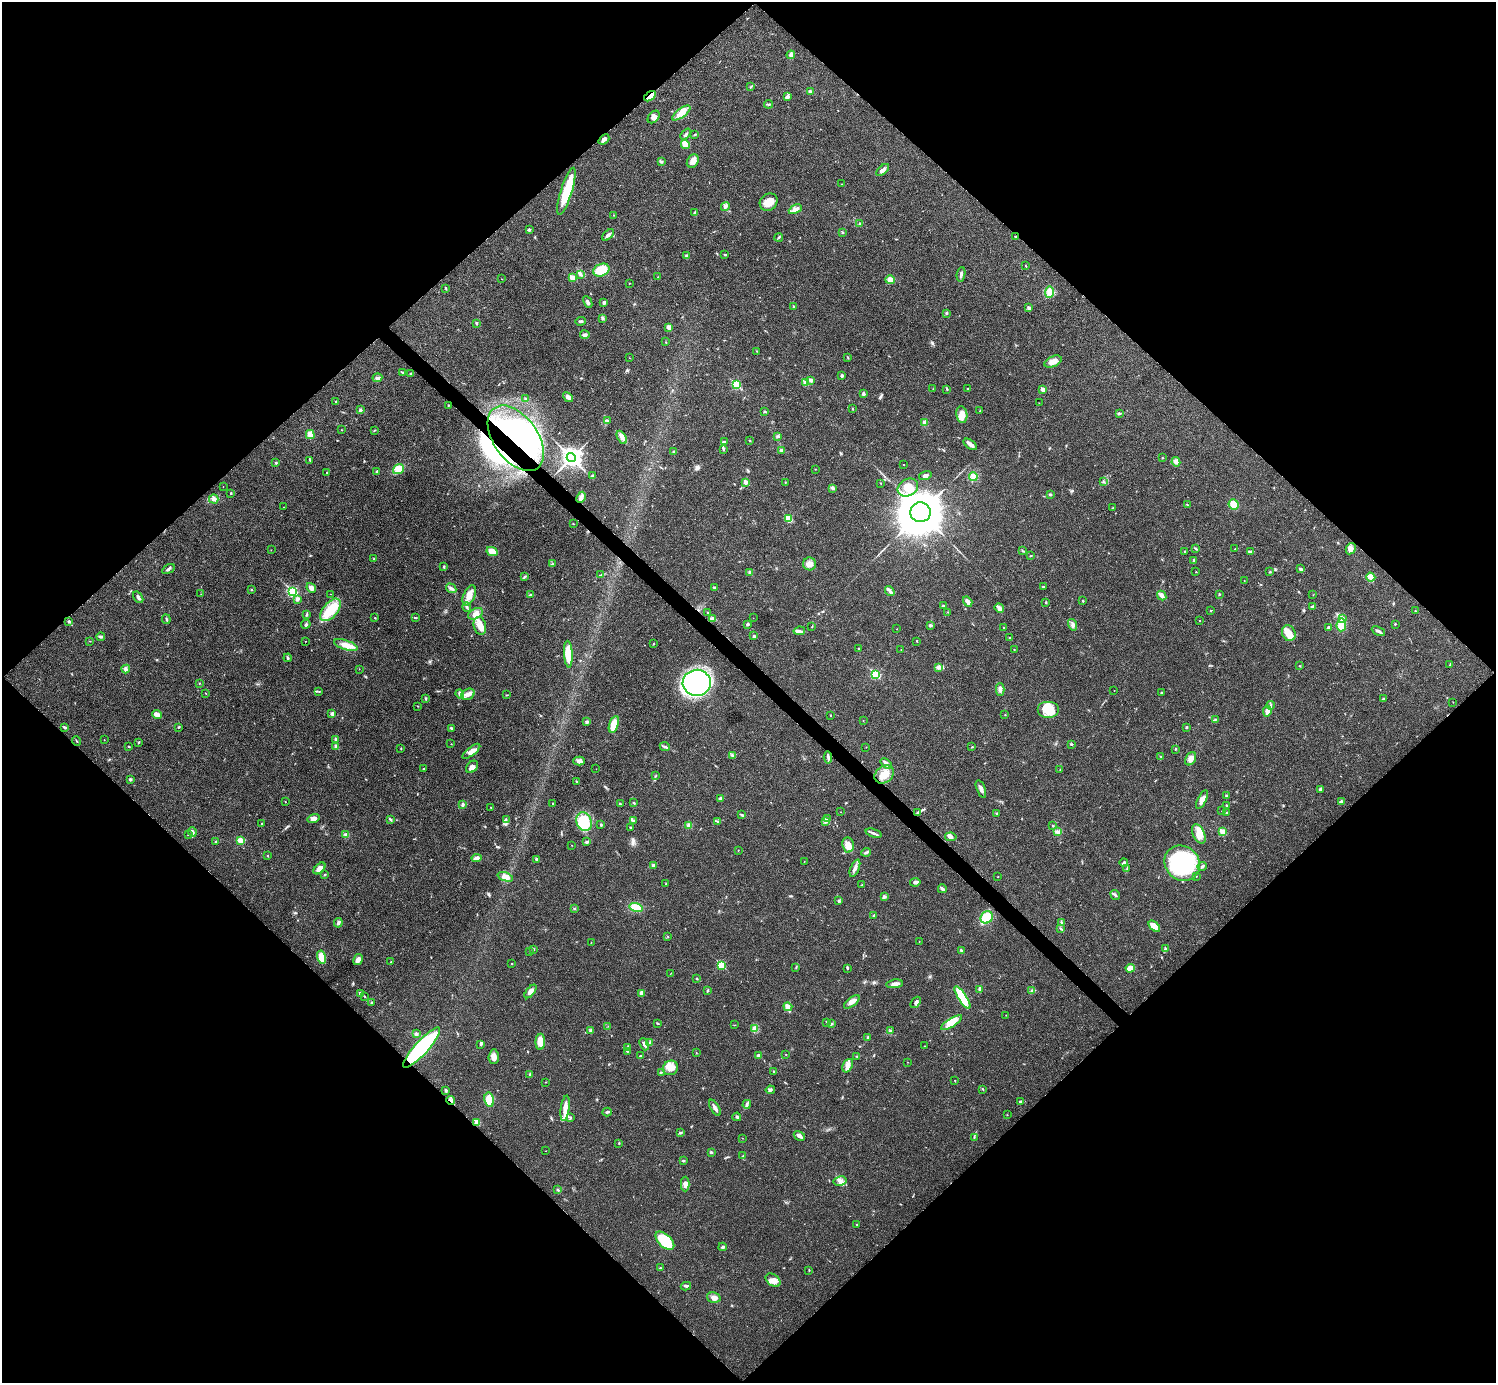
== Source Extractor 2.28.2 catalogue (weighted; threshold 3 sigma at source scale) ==
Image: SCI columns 26-6000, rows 160-5682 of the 6012 x 6012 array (HDU 1 of 3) = the unmasked area's bounding box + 8 px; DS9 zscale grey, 4 x 4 block average (1 PNG px = mean of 4 x 4 image px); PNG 1498 x 1385 px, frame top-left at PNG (2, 2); each listed source drawn as its Kron ellipse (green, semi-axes under 4 px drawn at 4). Shown black and unused: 51% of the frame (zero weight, under 3 of 4 exposures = <1% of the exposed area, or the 3 px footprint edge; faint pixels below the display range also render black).
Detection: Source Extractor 2.28.2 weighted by HDU 2 'WHT'. Background 0.0198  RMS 0.0038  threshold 0.0169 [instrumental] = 3 sigma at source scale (4.5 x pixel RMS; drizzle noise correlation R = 1.50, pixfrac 1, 0.05/0.05 arcsec/px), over >= 5 px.
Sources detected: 477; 7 inside a brighter object's white glare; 1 cosmic-ray / hot-pixel residue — neither listed nor drawn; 4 coinciding with a brighter row at this scale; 15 inside a brighter listed object's ellipse — not listed separately; the other 450 listed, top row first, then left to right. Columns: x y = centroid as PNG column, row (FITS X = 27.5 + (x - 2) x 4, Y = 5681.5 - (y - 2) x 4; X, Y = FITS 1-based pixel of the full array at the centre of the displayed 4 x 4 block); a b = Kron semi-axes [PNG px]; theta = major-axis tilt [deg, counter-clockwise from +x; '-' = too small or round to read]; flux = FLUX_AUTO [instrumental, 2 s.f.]
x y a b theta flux
791 55 4 3 - 7.1
751 87 3 2 - 1.7
810 92 4 3 - 5.2
650 96 6 3 36 24
787 97 4 3 - 8.5
769 104 4 2 - 2.8
681 113 11 4 37 18
654 117 7 5 48 8.8
686 134 6 2 50 4
695 135 2 2 - 1.2
604 139 6 3 40 7.6
685 144 5 4 - 25
693 161 7 5 57 14
661 162 4 2 - 2.8
883 170 8 3 41 11
841 184 2 2 - 0.55
566 191 24 5 73 71
769 202 9 8 - 23
725 206 4 3 - 4.6
795 209 7 3 25 11
694 212 3 2 - 1.6
614 215 2 2 - 1
860 224 2 2 - 2.4
529 229 3 3 - 3
842 233 2 2 - 0.87
608 235 7 2 41 7
779 237 4 2 - 2.3
1015 237 3 2 - 2.5
725 255 3 2 - 1.8
686 256 4 3 - 2.9
1025 266 2 2 - 0.94
601 270 8 6 22 45
581 274 3 2 - 1.7
961 274 7 2 80 7
658 277 2 2 - 0.78
572 278 2 2 - 39
502 279 2 2 - 0.77
890 280 5 4 - 14
629 283 2 2 - 1
446 289 3 2 - 1.7
1050 292 5 4 - 11
588 302 6 2 -65 5.8
604 303 3 2 - 6
794 306 2 2 - 7.2
1029 308 2 2 - 12
946 313 2 2 - 2.9
602 318 3 2 - 2.6
580 321 5 2 - 3.2
476 323 2 2 - 3.1
669 327 3 3 - 10
585 335 5 3 - 5.6
666 342 2 2 - 0.65
757 351 2 2 - 0.78
629 358 2 2 - 0.62
848 358 2 2 - 0.93
1053 362 9 5 25 14
403 372 2 2 - 2.7
411 374 2 2 - 1.4
842 376 2 2 - 4.4
377 378 5 4 - 5.7
811 380 2 2 - 13
805 383 2 2 - 38
736 385 3 2 - 140
933 389 2 2 - 0.54
947 389 2 2 - 2.3
968 389 2 2 - 1.1
1043 389 2 2 - 25
863 394 3 3 - 3.7
568 397 6 3 -42 8.7
526 399 4 2 - 1.6
335 402 2 2 - 1.3
1039 403 2 2 - 0.6
448 405 2 2 - 1.2
853 409 3 2 - 0.7
360 410 3 3 - 3
765 411 2 2 - 6
980 411 2 2 - 1.5
1119 413 3 2 - 2.4
962 415 8 5 -81 17
607 420 2 2 - 2
925 423 4 3 - 6.5
341 430 2 2 - 0.53
374 430 3 2 - 1.4
310 434 5 4 - 14
778 436 3 3 - 3
622 437 7 4 -60 10
516 438 37 22 -54 350
750 440 3 2 - 1.4
724 442 3 2 - 2.5
970 444 8 3 -36 12
723 450 3 2 - 1.8
781 450 3 3 - 2.9
674 452 3 2 - 1.8
571 458 5 4 - 1200
1162 458 2 2 - 1.3
310 461 2 2 - 0.66
1176 462 5 2 - 4.6
276 463 2 2 - 1
904 465 2 2 - 0.76
398 469 6 5 - 19
815 469 2 2 - 0.7
376 472 3 2 - 1.9
327 473 2 2 - 1.3
593 475 4 2 - 2.6
925 475 6 3 14 5.1
973 476 4 4 - 7.6
746 482 2 2 - 26
1103 482 2 2 - 0.79
785 483 2 2 - 0.8
881 483 2 2 - 0.79
223 486 2 2 - 0.67
833 488 4 3 - 5.1
908 488 10 8 29 28
231 493 2 2 - 1.9
1050 494 3 2 - 2.6
581 497 6 3 65 9.9
214 499 5 4 - 6.3
1187 504 2 2 - 0.84
1234 504 5 5 - 28
283 507 2 2 - 0.45
1113 508 2 2 - 1.5
920 512 10 10 - 8800
789 519 2 2 - 74
573 524 2 2 - 1
1195 548 3 2 - 2.2
1235 549 2 2 - 0.91
1351 549 6 4 59 8.6
271 550 2 2 - 0.45
1022 550 2 2 - 0.85
492 551 6 4 -27 24
1185 551 2 2 - 0.78
1251 552 3 2 - 1.1
1031 556 2 2 - 0.9
373 558 2 2 - 0.69
1194 560 2 2 - 2.1
552 564 2 2 - 1.5
809 564 6 6 - 12
444 566 3 2 - 2
168 569 7 2 29 4.1
1301 569 4 3 - 4.3
750 572 3 2 - 5.2
1196 572 2 2 - 1.4
1270 572 3 2 - 1.3
601 575 3 2 - 2.1
525 576 3 2 - 2.3
1371 577 5 4 - 13
1244 580 2 2 - 0.56
1043 586 2 2 - 1.5
311 588 5 4 - 11
451 588 5 3 - 5
715 588 3 2 - 2.4
251 589 2 2 - 1.1
292 591 3 2 - 280
890 591 5 3 - 5.9
201 594 2 2 - 0.43
331 594 2 2 - 0.54
1219 594 2 2 - 1.6
469 595 10 5 66 20
531 595 4 2 - 2.5
1313 595 2 2 - 0.52
1162 596 5 3 - 6.7
138 597 6 3 -54 5.6
297 599 3 2 - 6.3
1083 601 2 2 - 2.1
968 602 5 3 - 11
1046 602 3 2 - 1.6
943 606 2 2 - 2.9
467 607 5 2 - 3.6
1313 607 3 3 - 4.8
999 608 5 2 - 20
331 610 13 7 51 53
1211 611 2 2 - 1.7
1415 611 2 2 - 1.9
708 612 2 2 - 1.2
948 612 2 2 - 0.55
307 614 4 2 - 2
475 614 8 5 28 12
375 618 2 2 - 1.5
416 618 3 2 - 1.3
753 618 2 2 - 0.39
1342 618 4 3 - 5.5
166 619 5 2 - 2.5
713 619 4 2 - 9.9
69 621 3 2 - 2.3
1199 621 2 2 - 1.3
306 624 5 3 - 3.5
1395 624 2 2 - 1.8
747 625 4 2 - 2.5
930 625 3 2 - 3.7
1073 625 6 3 -73 5.7
1341 625 6 5 - 40
480 626 9 6 -74 17
812 627 2 2 - 0.56
1004 628 3 2 - 1.7
1329 628 3 2 - 3.1
897 629 2 2 - 0.61
799 631 6 3 9 5
1378 631 7 3 -26 5.1
1289 633 8 6 -65 24
754 636 3 2 - 3.2
101 637 4 3 - 3.6
1010 638 2 2 - 2.7
89 641 2 2 - 0.66
306 641 2 2 - 0.62
917 641 2 2 - 1.1
653 644 2 2 - 1.4
346 645 12 4 -17 21
859 648 2 2 - 1.4
901 649 2 2 - 0.52
1014 649 2 2 - 0.65
568 654 13 4 -87 53
288 658 4 2 - 2.2
1450 665 3 2 - 1.4
1300 666 2 2 - 1.3
939 667 3 2 - 3.5
126 669 4 3 - 4.4
359 669 2 2 - 0.63
875 675 2 2 - 160
199 683 2 2 - 1
697 683 14 13 - 580
1000 689 6 3 89 6.1
1114 690 2 2 - 0.74
319 692 2 2 - 0.63
1162 692 2 2 - 1.7
206 693 2 2 - 0.76
460 694 5 3 - 9
468 694 7 5 30 11
506 695 2 2 - 1.2
426 698 3 2 - 2.1
1383 699 3 2 - 2.2
1453 702 2 2 - 0.67
1271 705 4 2 - 3.1
417 706 2 2 - 0.68
1048 709 11 8 0 48
1267 711 5 3 - 10
157 714 5 3 - 12
332 714 3 3 - 6
830 715 2 2 - 1.4
1005 715 2 2 - 0.85
1215 719 3 2 - 1.9
863 720 2 2 - 0.51
587 722 3 2 - 5.3
614 725 9 4 73 32
65 727 4 2 - 3.1
179 727 3 2 - 1.8
1186 727 2 2 - 2.7
452 728 3 2 - 3.4
336 739 3 3 - 2.9
104 740 2 2 - 0.43
77 741 5 2 - 1.9
139 742 3 2 - 1.8
451 744 2 2 - 0.57
1071 744 2 2 - 1.5
129 746 2 2 - 1.6
336 746 3 3 - 3.7
665 747 5 2 - 4.5
866 747 2 2 - 0.47
972 747 2 2 - 1.3
401 748 2 2 - 1
1175 749 2 2 - 1.5
471 751 11 4 38 15
732 755 3 2 - 2.8
1161 756 2 2 - 0.91
828 757 6 2 -85 5
1191 759 7 5 58 10
579 761 6 4 -1 8.6
886 764 6 3 -41 7.1
472 767 7 5 46 8.5
424 769 3 2 - 1.6
596 769 2 2 - 0.38
1060 770 2 2 - 1.2
884 774 10 8 39 29
656 776 2 2 - 0.96
130 779 3 2 - 4
577 782 2 2 - 1.5
981 789 9 2 -69 8.1
1320 789 3 2 - 5
1226 796 2 2 - 4
720 798 4 3 - 4.3
1202 799 10 4 63 14
285 802 2 2 - 1.1
1341 802 4 3 - 5.3
634 803 3 2 - 1.5
462 804 2 2 - 1.1
553 804 3 2 - 1.9
620 804 3 2 - 2.6
1226 805 3 2 - 2
491 807 2 2 - 0.88
1222 811 2 2 - 0.43
840 812 2 2 - 0.61
918 812 3 2 - 1.6
1227 812 2 2 - 1.3
996 813 2 2 - 3.9
742 814 3 2 - 1.9
828 818 2 2 - 1.2
313 819 6 4 16 7.7
390 819 3 2 - 4.1
506 819 2 2 - 0.86
634 821 2 2 - 1.3
718 821 2 2 - 1.5
825 821 2 2 - 1.4
584 822 9 7 -69 73
262 824 3 2 - 1.6
601 825 3 2 - 2.3
689 825 4 3 - 5.5
1053 826 2 2 - 1.2
630 827 2 2 - 1.6
192 832 5 3 - 6.8
1058 832 3 2 - 2.5
1223 832 2 2 - 63
874 833 8 2 -19 5.9
346 834 4 3 - 4.8
1199 834 10 5 -66 26
188 835 2 2 - 0.78
951 837 6 3 -9 8
241 840 4 3 - 15
216 841 3 2 - 1.4
587 842 4 3 - 3.2
571 845 2 2 - 0.69
848 845 7 6 - 15
738 850 2 2 - 0.82
866 852 5 2 - 4.4
268 856 2 2 - 1.9
476 858 5 3 - 11
537 859 3 3 - 2.4
804 862 2 2 - 0.63
1124 862 4 2 - 4.1
1182 863 19 16 -43 240
654 866 2 2 - 11
1202 867 4 2 - 3.4
319 868 7 4 44 11
855 868 9 3 67 8
1127 868 2 2 - 0.74
324 875 2 2 - 1.3
1196 876 2 2 - 1.6
505 877 8 4 -19 11
997 877 2 2 - 0.57
915 882 5 3 - 5.6
665 884 2 2 - 0.89
862 885 2 2 - 0.99
942 889 4 2 - 7.4
1115 895 5 2 - 3.5
884 897 3 3 - 3.3
839 901 3 3 - 2.4
636 907 6 4 -15 37
574 909 2 2 - 2
874 915 2 2 - 0.73
987 917 6 5 - 40
1061 922 2 2 - 1.8
338 923 5 3 - 5.1
1154 926 7 4 -45 27
1061 929 3 2 - 2
668 937 3 2 - 0.89
919 941 2 2 - 0.65
591 942 2 2 - 0.6
534 949 2 2 - 1.8
1165 949 4 3 - 3.7
529 951 2 2 - 0.36
961 951 4 2 - 3.2
321 957 7 4 -78 29
358 959 6 3 59 10
391 962 3 2 - 1.1
511 964 2 2 - 0.77
721 965 2 2 - 120
796 967 3 2 - 1.3
847 968 4 2 - 2.6
1130 968 4 3 - 26
670 974 2 2 - 0.43
697 979 2 2 - 1.8
894 984 8 3 9 8.8
979 989 4 2 - 7.5
708 990 4 2 - 1.6
531 991 8 4 51 10
1031 991 3 2 - 2
642 993 3 3 - 13
360 994 2 2 - 10
364 996 2 2 - 1.5
962 998 13 4 -57 82
852 1002 9 3 39 10
915 1002 6 3 49 5
371 1003 3 2 - 2.4
788 1007 5 3 - 15
1006 1015 2 2 - 0.72
826 1022 3 2 - 1.7
657 1023 3 2 - 1.8
952 1023 12 4 33 33
832 1024 2 2 - 2.6
735 1025 2 2 - 0.68
608 1026 2 2 - 0.69
754 1028 2 2 - 1.3
591 1031 4 3 - 4.1
891 1031 2 2 - 0.91
416 1034 3 3 - 3.1
868 1037 3 2 - 3.7
540 1042 8 5 86 28
650 1042 4 2 - 3.2
481 1044 3 3 - 3
644 1044 6 3 -67 6.4
925 1046 2 2 - 0.86
628 1047 3 2 - 2.3
422 1048 26 7 47 210
627 1052 2 2 - 1.1
696 1053 2 2 - 0.71
786 1055 2 2 - 0.73
641 1056 3 2 - 3.2
759 1056 4 3 - 9.3
857 1056 2 2 - 1.3
494 1057 7 5 86 13
907 1062 2 2 - 0.39
848 1066 7 5 60 14
671 1068 8 7 - 18
661 1072 4 2 - 2.5
774 1072 2 2 - 1.4
530 1074 3 2 - 2.3
955 1081 2 2 - 0.71
546 1082 2 2 - 0.76
983 1089 3 2 - 1.3
446 1090 3 2 - 3.9
770 1090 4 3 - 4.9
489 1100 7 4 -80 26
451 1101 4 2 - 4.4
1020 1101 3 2 - 2.5
747 1104 4 2 - 2.9
565 1108 13 3 83 21
715 1108 9 2 -59 9.8
607 1112 4 2 - 3.7
1007 1115 2 2 - 0.64
737 1117 4 2 - 3
570 1118 3 2 - 2.4
477 1122 2 2 - 56
680 1133 4 2 - 2.7
799 1136 6 2 -30 9.3
974 1137 3 2 - 1.5
742 1138 2 2 - 0.68
619 1143 2 2 - 1.2
545 1151 2 2 - 0.49
711 1152 2 2 - 3.5
743 1156 2 2 - 1.6
683 1161 3 2 - 1.6
840 1181 6 4 13 9.4
685 1184 7 3 90 8.1
558 1190 3 2 - 2.1
857 1224 3 2 - 1.5
665 1241 11 6 -44 83
723 1247 4 3 - 3.4
660 1268 3 2 - 2
809 1270 3 2 - 1.3
773 1280 8 5 -38 13
686 1286 5 2 - 3.2
714 1298 7 5 -14 11
Overlapping masked pixels (flux is a lower limit): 6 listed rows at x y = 650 96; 1015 237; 516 438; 422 1048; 451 1101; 477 1122
Diffuse or blended objects may show on this block-average render without a row.